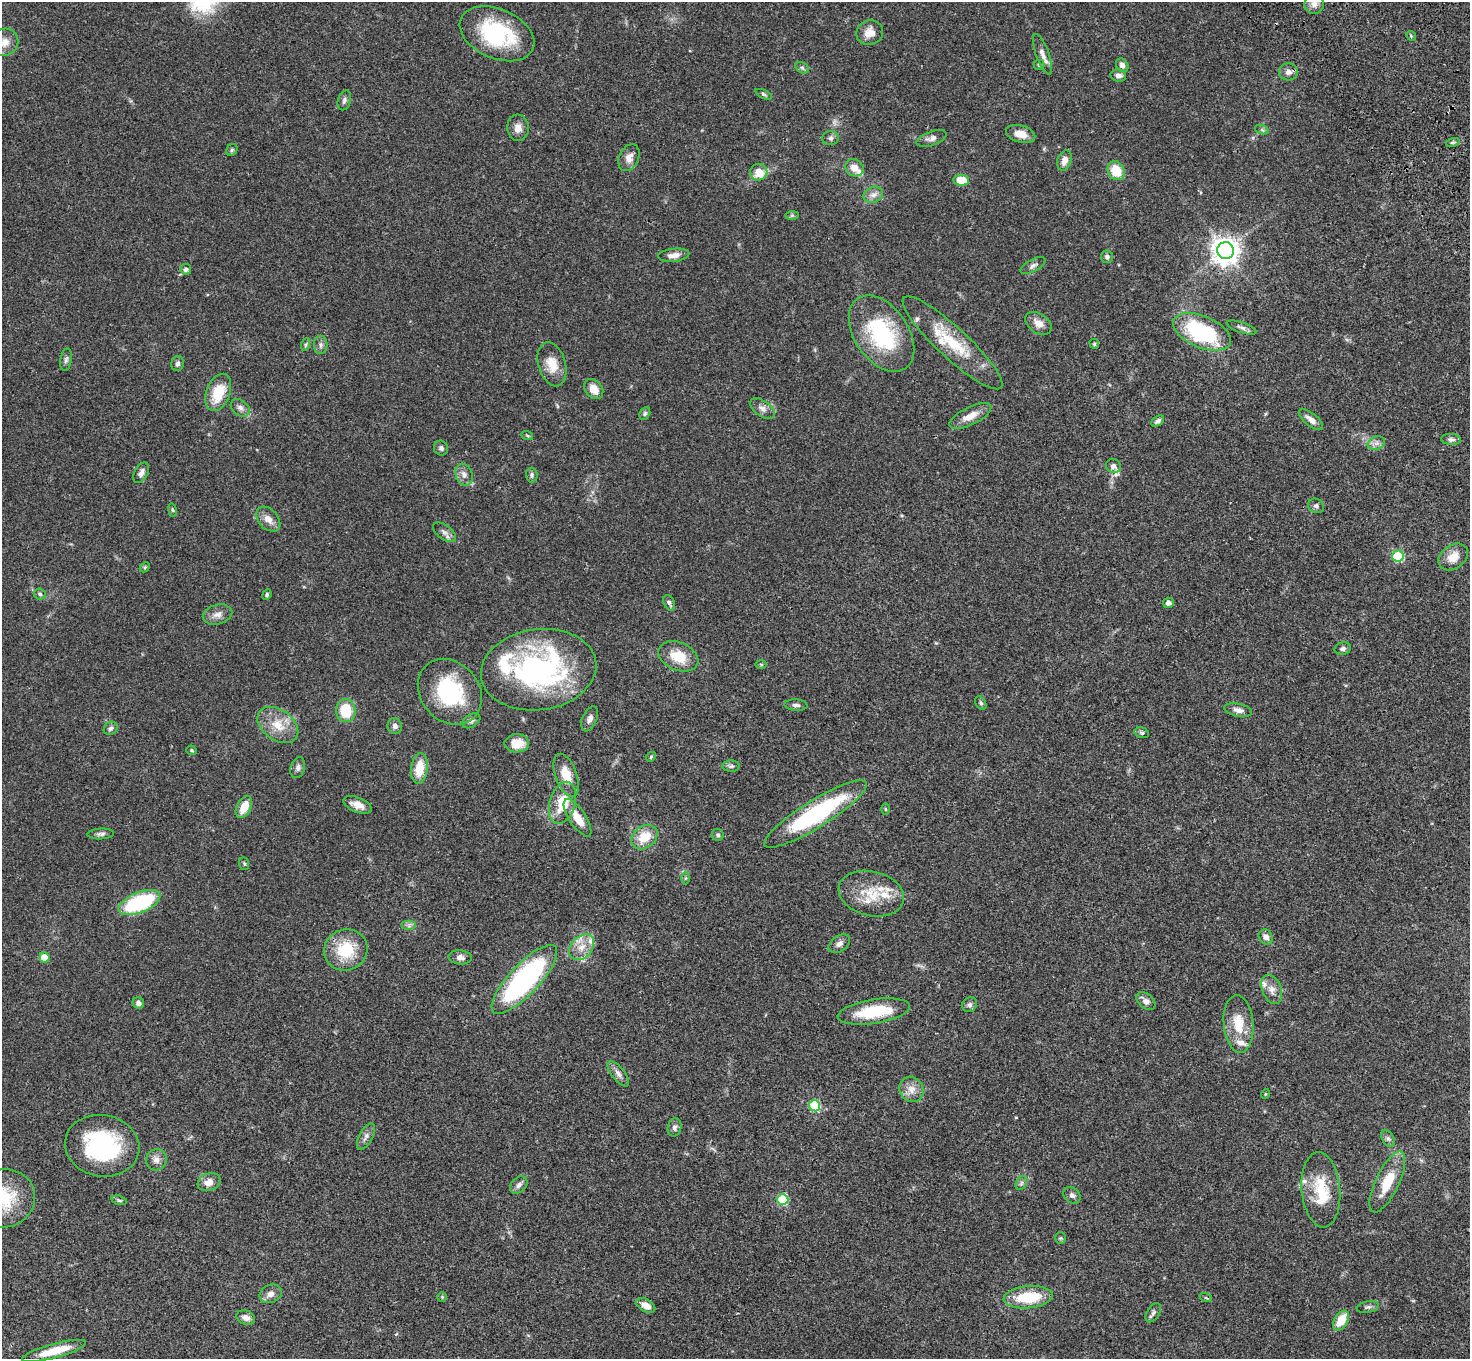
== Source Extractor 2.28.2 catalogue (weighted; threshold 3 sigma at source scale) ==
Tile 10 of 4 x 4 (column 2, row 3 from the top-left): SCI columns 1574-3041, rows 1736-3092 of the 6081 x 6045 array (HDU 1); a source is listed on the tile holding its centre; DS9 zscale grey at full resolution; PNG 1472 x 1361 px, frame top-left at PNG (2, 2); each listed source drawn as its Kron ellipse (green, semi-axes under 4 px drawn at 4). Shown black and unused: <1% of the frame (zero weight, under 3 of 4 exposures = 6% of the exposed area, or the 3 px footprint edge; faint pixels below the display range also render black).
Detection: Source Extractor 2.28.2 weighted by HDU 2 'WHT'; one run over the whole footprint, this tile lists its part. Background 0.0477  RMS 0.0052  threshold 0.0235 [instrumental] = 3 sigma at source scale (4.5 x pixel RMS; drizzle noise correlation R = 1.50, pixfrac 1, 0.05/0.05 arcsec/px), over >= 5 px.
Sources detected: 162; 12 inside a brighter listed object's ellipse — not listed separately; the other 150 listed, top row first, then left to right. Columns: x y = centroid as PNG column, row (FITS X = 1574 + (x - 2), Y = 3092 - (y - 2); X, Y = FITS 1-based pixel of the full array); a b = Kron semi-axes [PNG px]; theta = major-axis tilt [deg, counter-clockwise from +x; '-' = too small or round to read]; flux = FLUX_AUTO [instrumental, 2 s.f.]
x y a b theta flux
1314 4 10 10 - 2.8
870 33 13 12 - 5.7
497 34 39 25 -23 43
1411 36 5 3 - 0.49
5 42 14 13 - 5.3
1042 54 21 6 -70 3.3
1039 65 5 5 - 0.66
1122 65 7 5 -56 2
802 68 7 5 -30 0.94
1288 72 9 8 - 2.8
1118 75 8 6 -14 1.9
764 94 9 4 -25 0.87
344 100 10 6 74 1.6
518 128 13 10 -86 3.9
1262 130 7 4 -19 0.96
1021 134 15 8 -15 5.8
830 138 8 7 - 1.5
932 138 16 7 19 2.4
1453 142 7 4 18 0.87
232 150 6 5 - 0.83
629 158 14 9 65 3.9
1064 160 10 7 72 4
854 168 9 8 - 4.2
1116 171 10 8 -58 11
759 172 8 8 - 8.3
961 180 8 5 -8 16
873 195 10 8 22 2.7
792 215 7 4 1 0.79
1226 250 8 8 - 590
674 255 16 6 6 3.5
1107 257 6 6 - 1.2
1033 265 14 6 28 1.8
186 269 5 5 - 1.7
1038 323 14 9 -35 4.8
1242 328 15 5 -19 1.8
1202 332 31 16 -23 51
881 334 43 27 -56 44
952 343 66 15 -43 24
306 344 6 4 71 0.77
1094 344 5 4 - 0.69
321 345 9 6 -90 1.6
66 360 11 5 80 1.5
178 364 7 6 - 1.5
552 364 23 13 -74 8.8
594 389 11 8 -50 6
218 392 19 12 69 14
240 408 10 7 -39 2.1
762 408 14 8 -36 2.8
645 413 6 5 - 0.9
970 416 23 8 26 6
1311 420 14 6 -39 3.4
1158 421 7 4 35 1.5
527 435 6 4 -20 0.58
1451 439 10 5 -4 1.4
1376 443 9 6 20 2.2
441 448 7 7 - 1.3
1113 466 7 7 - 2.4
141 473 11 6 60 2.4
464 475 11 8 -65 3
532 475 7 6 - 1.2
1316 506 8 7 - 1.5
172 510 7 3 -81 0.61
268 519 14 9 -48 4.4
444 532 13 7 -37 2.3
1398 556 6 5 - 37
1453 557 16 11 36 6.6
145 567 6 4 46 0.65
40 594 6 5 - 1
267 594 5 4 - 0.77
669 603 8 5 -67 1.4
1168 603 5 5 - 2
218 615 15 9 14 3.6
1343 649 8 6 14 1.4
678 656 21 14 -23 12
761 664 6 4 -1 0.54
538 670 58 40 8 110
450 692 35 29 -48 39
981 703 7 5 -60 0.92
796 705 11 5 -4 1.6
1238 710 14 6 -12 2.8
346 711 11 10 - 16
590 719 13 7 66 2.7
471 721 10 6 32 1.5
278 725 22 15 -36 11
395 726 8 7 - 2.1
111 728 7 6 - 1.4
1142 733 7 5 -16 0.98
517 743 12 9 1 8.1
192 750 5 4 - 0.7
651 757 5 4 - 0.6
731 766 8 5 2 1.2
298 768 11 7 74 1.8
419 768 15 8 83 11
566 775 22 10 -70 8.6
563 803 22 13 74 14
357 805 15 7 -22 4.2
244 807 12 7 63 7.6
885 809 6 4 -89 0.55
816 814 60 13 32 63
577 818 21 8 -57 8.8
101 834 13 5 3 1.6
718 835 6 5 - 0.95
644 837 14 11 37 11
244 864 6 5 - 0.74
685 878 6 4 89 0.71
871 894 33 22 -13 17
139 903 22 10 22 46
409 926 7 5 0 1.2
1266 937 8 6 -55 3
839 944 12 7 35 2.4
582 947 14 10 47 6.3
346 950 22 20 21 20
44 957 5 5 - 7.9
460 957 11 7 -5 2.4
524 979 45 15 47 100
1272 989 15 9 -70 4.1
1146 1001 11 7 -39 2.8
138 1003 6 5 - 1.8
970 1005 8 7 - 1.6
874 1011 37 12 9 23
1239 1024 29 15 -85 13
618 1074 15 6 -51 2.7
911 1089 13 11 -51 4.6
1265 1094 5 3 - 0.42
815 1106 5 5 - 30
675 1127 9 7 77 1.7
366 1136 14 6 61 2.3
1388 1139 9 6 -62 1.4
102 1146 37 30 -10 56
156 1160 11 10 - 3.1
209 1182 12 8 20 4.6
1387 1182 33 11 64 14
1021 1183 7 5 60 1.1
519 1185 10 7 47 2.1
1321 1190 38 19 -85 19
1072 1195 9 7 -41 1.8
4 1198 31 29 15 25
119 1200 8 4 -13 0.94
783 1200 5 5 - 30
1060 1238 5 5 - 0.68
271 1294 11 9 23 3.2
442 1297 5 5 - 0.64
1028 1297 24 11 5 20
1206 1298 6 4 -19 0.6
646 1305 10 6 -29 4.6
1368 1307 11 5 10 1.4
1153 1313 11 6 58 1.6
246 1317 9 7 -19 2.9
1341 1321 11 6 59 12
54 1351 33 7 15 13
Overlapping masked pixels (flux is a lower limit): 1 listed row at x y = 524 979
Isophote crosses this tile's border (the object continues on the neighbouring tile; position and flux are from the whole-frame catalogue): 2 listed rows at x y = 5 42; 4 1198